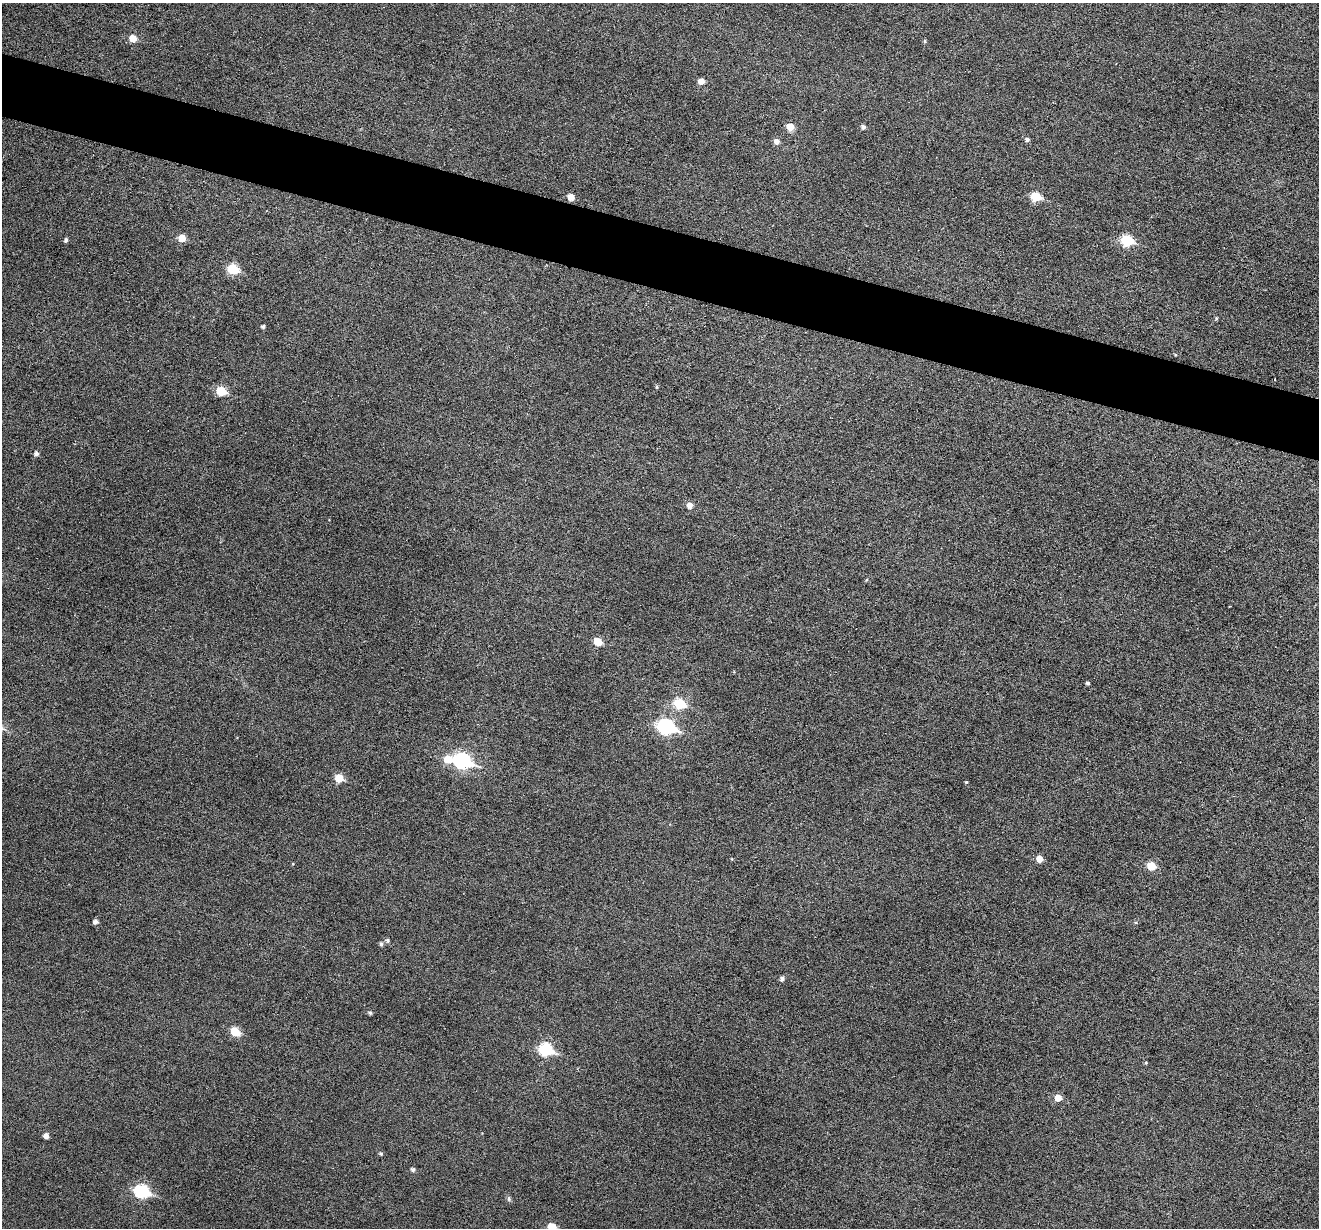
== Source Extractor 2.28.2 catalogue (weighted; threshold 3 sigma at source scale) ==
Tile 11 of 4 x 4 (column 3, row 3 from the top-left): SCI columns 2639-3955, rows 1483-2708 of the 5273 x 5289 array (HDU 1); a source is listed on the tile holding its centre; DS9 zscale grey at full resolution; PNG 1321 x 1230 px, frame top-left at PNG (2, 3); no overlay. Shown black and unused: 5% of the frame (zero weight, under 3 of 6 exposures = <1% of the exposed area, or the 3 px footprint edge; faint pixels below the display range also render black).
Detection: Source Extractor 2.28.2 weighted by HDU 2 'WHT'; one run over the whole footprint, this tile lists its part. Background 0.0472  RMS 0.0054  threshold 0.0222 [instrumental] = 3 sigma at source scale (4.09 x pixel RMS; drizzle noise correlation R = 1.36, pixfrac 0.8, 0.05/0.05 arcsec/px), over >= 5 px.
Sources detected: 46; all 46 listed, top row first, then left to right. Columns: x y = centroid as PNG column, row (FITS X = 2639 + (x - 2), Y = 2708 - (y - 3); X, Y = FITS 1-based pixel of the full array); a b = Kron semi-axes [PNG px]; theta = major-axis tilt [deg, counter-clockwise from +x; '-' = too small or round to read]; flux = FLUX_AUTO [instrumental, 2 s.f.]
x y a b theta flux
133 38 6 6 - 6
925 41 5 4 - 0.71
701 81 5 5 - 4.1
790 127 6 5 - 7.4
863 127 5 5 - 1.5
1027 139 5 5 - 1.2
777 141 6 6 - 2.5
1036 196 6 6 - 18
571 197 6 5 - 4.5
182 238 6 5 - 7
66 240 5 4 - 1.1
1127 240 7 6 - 30
232 269 7 6 - 23
1216 318 5 4 - 0.62
263 327 4 4 - 0.97
1175 355 4 3 - 0.37
1275 379 3 2 - 0.45
221 391 6 5 - 18
36 453 5 5 - 1.5
690 505 6 6 - 2.9
598 642 6 5 - 10
1088 683 4 3 - 1
679 704 7 6 - 27
666 727 9 7 -18 94
448 759 8 7 - 7.6
462 761 9 7 -20 100
339 778 6 6 - 11
966 782 3 3 - 0.55
732 859 5 3 - 0.39
1039 859 6 5 - 4.5
1151 866 6 6 - 11
96 922 5 5 - 1.9
387 940 5 5 - 1
381 944 6 5 - 1.2
782 979 5 5 - 1.4
370 1013 5 4 - 0.93
235 1031 7 6 - 12
546 1050 8 6 -20 48
1146 1063 4 4 - 0.52
1058 1098 6 6 - 5.1
46 1136 5 5 - 2.5
381 1154 5 4 - 0.7
413 1170 5 5 - 1.2
142 1191 8 6 -17 63
509 1199 7 5 84 0.96
552 1227 6 5 - 10
Isophote crosses this tile's border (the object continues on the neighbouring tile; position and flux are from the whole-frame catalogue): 1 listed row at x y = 552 1227